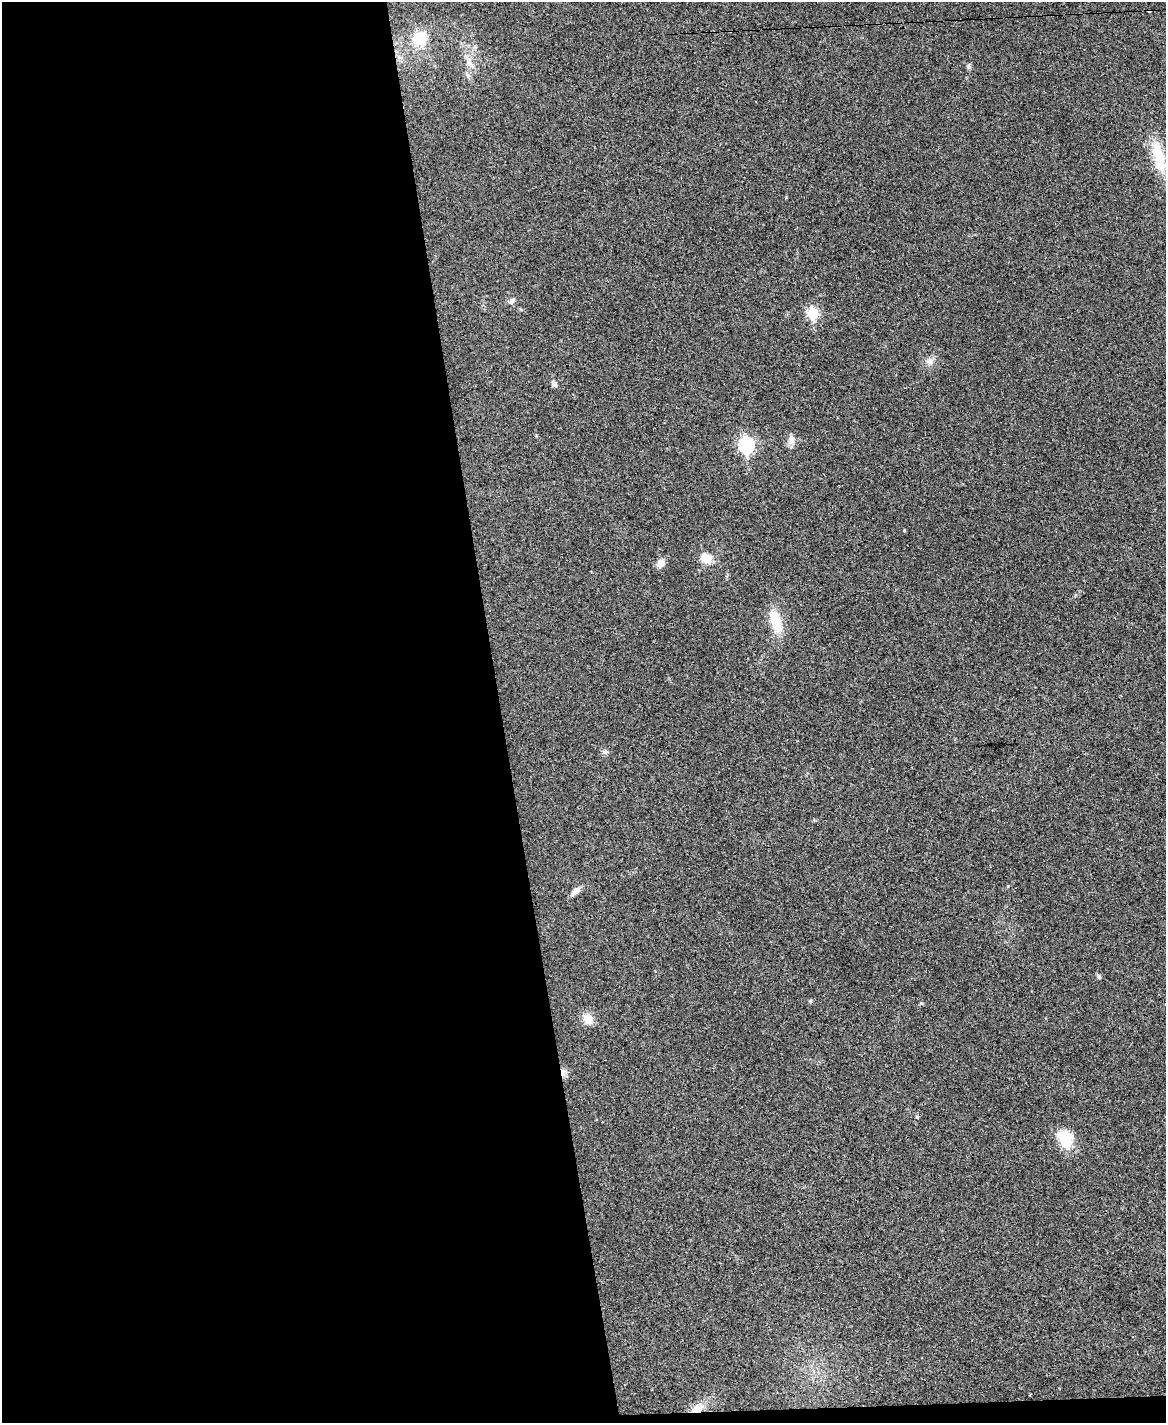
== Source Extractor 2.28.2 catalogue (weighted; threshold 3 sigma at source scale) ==
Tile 9 of 4 x 3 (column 1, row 3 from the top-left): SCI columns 1-1164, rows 242-1662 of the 4656 x 4633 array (HDU 1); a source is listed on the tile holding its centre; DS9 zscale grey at full resolution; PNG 1168 x 1425 px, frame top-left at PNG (2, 2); no overlay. Shown black and unused: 44% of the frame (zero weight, under 3 of 4 exposures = <1% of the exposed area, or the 3 px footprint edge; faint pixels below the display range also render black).
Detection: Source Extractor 2.28.2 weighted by HDU 2 'WHT'; one run over the whole footprint, this tile lists its part. Background 0.0392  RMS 0.0044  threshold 0.0196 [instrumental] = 3 sigma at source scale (4.5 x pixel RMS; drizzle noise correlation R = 1.50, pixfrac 1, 0.05/0.05 arcsec/px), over >= 5 px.
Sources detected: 26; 1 cosmic-ray / hot-pixel residue — not listed; the other 25 listed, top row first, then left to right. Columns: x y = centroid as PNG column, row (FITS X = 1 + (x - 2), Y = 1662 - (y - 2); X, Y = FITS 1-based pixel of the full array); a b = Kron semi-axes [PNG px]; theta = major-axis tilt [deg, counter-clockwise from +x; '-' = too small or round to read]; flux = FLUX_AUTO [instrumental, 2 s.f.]
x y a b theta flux
730 31 3 2 - 0.31
421 38 20 18 84 13
470 63 22 8 -60 4.4
969 67 7 6 - 1.1
467 75 10 6 -59 1.4
1159 156 46 15 -77 16
512 301 9 7 39 1.8
813 313 7 6 - 28
930 361 10 9 - 2.5
554 384 9 6 -51 1.5
791 440 14 9 -87 2.9
746 445 8 7 - 79
904 531 4 3 - 0.41
706 558 15 12 -37 5.8
661 563 10 8 47 3.4
776 621 32 13 -74 12
605 752 8 6 5 1.2
575 891 12 6 41 2.7
1099 976 7 5 -50 0.87
810 1001 6 4 46 0.52
921 1003 5 5 - 0.5
588 1019 13 10 -70 5.7
563 1072 12 7 -85 2.3
1065 1139 27 18 -63 11
698 1408 19 11 28 5.2
Overlapping masked pixels (flux is a lower limit): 3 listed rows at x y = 730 31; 563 1072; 698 1408
Isophote crosses this tile's border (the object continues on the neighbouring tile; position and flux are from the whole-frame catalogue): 1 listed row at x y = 1159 156
Unlisted compact peaks at least as high as the median listed source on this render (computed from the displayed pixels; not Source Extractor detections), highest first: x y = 917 1117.